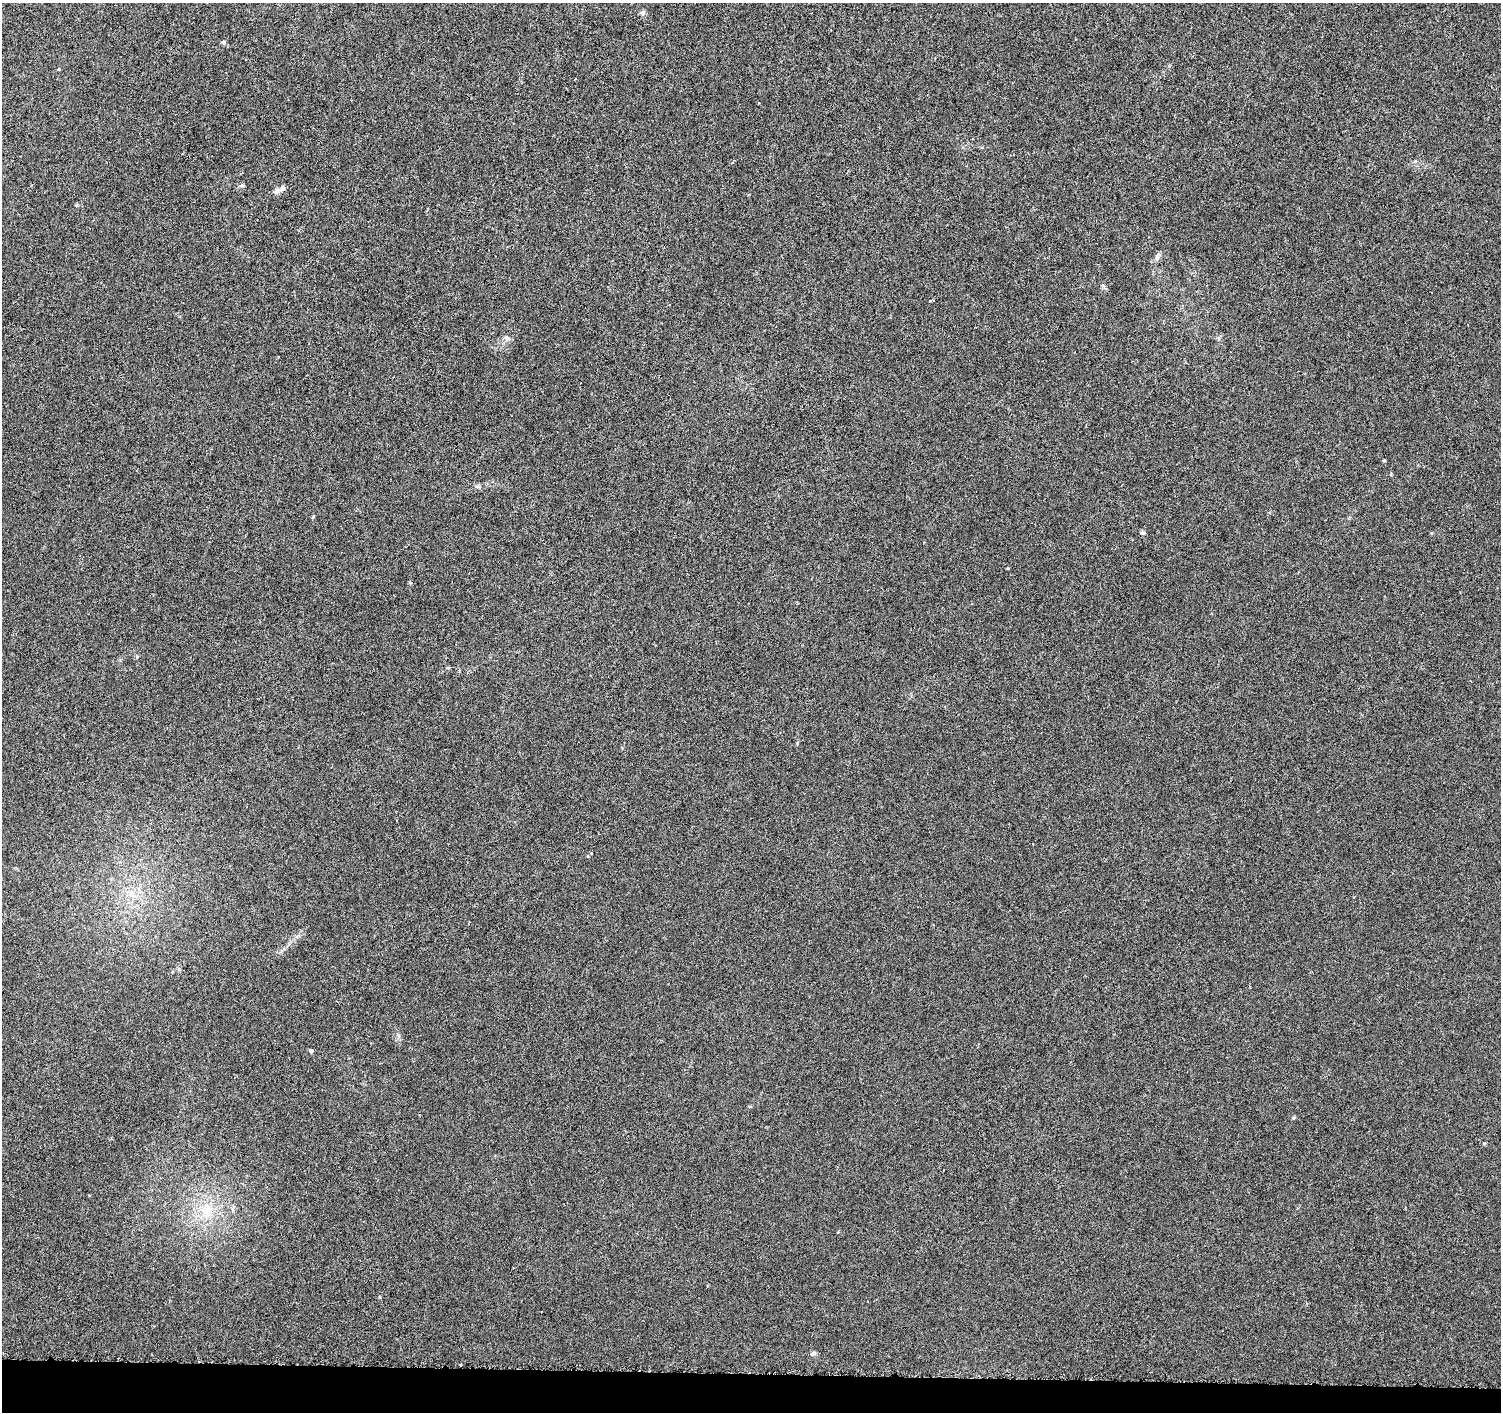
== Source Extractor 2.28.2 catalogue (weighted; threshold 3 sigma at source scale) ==
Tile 8 of 3 x 3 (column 2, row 3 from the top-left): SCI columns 1508-3006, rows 283-1692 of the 4509 x 4744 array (HDU 1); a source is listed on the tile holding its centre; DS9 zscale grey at full resolution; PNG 1503 x 1414 px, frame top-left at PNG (2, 3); no overlay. Shown black and unused: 3% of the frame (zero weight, under 4 of 8 exposures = <1% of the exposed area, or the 3 px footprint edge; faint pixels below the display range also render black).
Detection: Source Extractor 2.28.2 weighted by HDU 2 'WHT'; one run over the whole footprint, this tile lists its part. Background -0.00214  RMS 0.0022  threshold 0.00903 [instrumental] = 3 sigma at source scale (4.09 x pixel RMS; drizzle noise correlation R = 1.36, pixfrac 0.8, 0.0396/0.0396 arcsec/px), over >= 5 px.
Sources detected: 17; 1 inside a brighter listed object's ellipse — not listed separately; the other 16 listed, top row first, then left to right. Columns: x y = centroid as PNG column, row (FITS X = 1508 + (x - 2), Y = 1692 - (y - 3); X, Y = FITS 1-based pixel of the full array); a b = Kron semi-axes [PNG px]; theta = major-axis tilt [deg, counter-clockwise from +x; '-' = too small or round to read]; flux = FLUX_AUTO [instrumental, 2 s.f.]
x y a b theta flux
642 13 7 6 - 0.45
223 42 5 4 - 0.44
242 185 6 4 -43 0.31
282 188 10 7 30 0.76
1157 257 10 6 76 0.64
507 338 9 4 -35 0.49
1384 460 4 3 - 0.2
313 517 5 3 - 0.17
1143 533 7 5 0 0.32
797 743 4 4 - 0.2
132 894 10 8 75 1.5
311 1051 5 4 - 0.44
1484 1143 5 3 - 0.19
207 1211 13 13 - 3.5
380 1297 5 3 - 0.18
813 1353 7 6 - 0.46
Unlisted compact peaks at least as high as the median listed source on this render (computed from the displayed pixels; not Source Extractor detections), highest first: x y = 1293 1118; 1008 568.